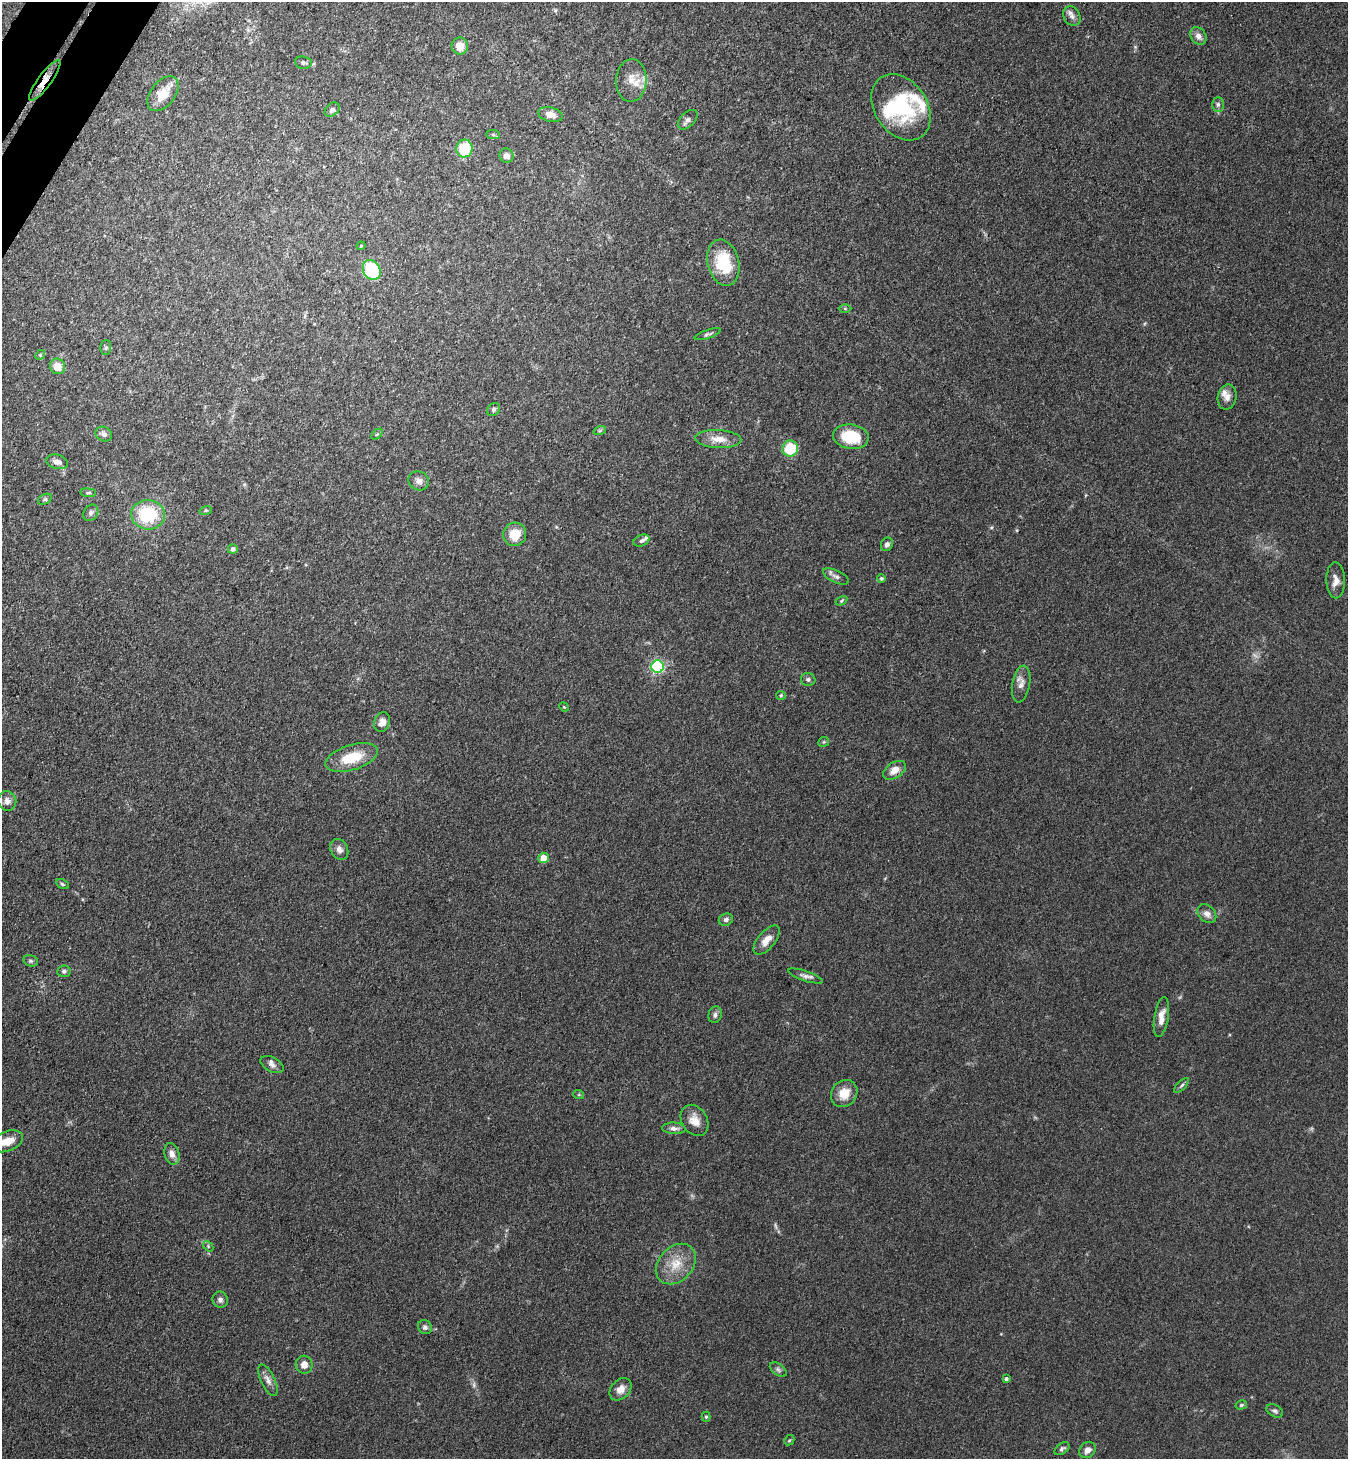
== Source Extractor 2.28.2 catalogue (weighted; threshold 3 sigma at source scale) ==
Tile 11 of 4 x 4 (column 3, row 3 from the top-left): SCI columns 2893-4238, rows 1493-2949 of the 5924 x 5902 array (HDU 1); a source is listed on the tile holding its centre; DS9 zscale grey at full resolution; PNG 1350 x 1461 px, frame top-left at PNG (2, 2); each listed source drawn as its Kron ellipse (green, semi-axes under 4 px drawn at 4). Shown black and unused: <1% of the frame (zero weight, under 3 of 4 exposures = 5% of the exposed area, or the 3 px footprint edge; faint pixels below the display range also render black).
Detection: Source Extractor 2.28.2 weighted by HDU 2 'WHT'; one run over the whole footprint, this tile lists its part. Background 0.18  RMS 0.0084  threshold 0.038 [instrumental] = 3 sigma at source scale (4.5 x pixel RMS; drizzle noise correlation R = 1.50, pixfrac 1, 0.05/0.05 arcsec/px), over >= 5 px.
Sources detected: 98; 4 too faint to see at this stretch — neither listed nor drawn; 4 inside a brighter listed object's ellipse — not listed separately; the other 90 listed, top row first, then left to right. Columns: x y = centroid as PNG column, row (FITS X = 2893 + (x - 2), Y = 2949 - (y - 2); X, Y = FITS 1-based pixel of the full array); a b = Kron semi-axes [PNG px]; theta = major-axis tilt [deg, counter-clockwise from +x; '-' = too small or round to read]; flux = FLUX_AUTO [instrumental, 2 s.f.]
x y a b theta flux
1072 16 10 8 -62 4
1198 36 9 7 -54 5.4
460 46 8 8 - 11
303 63 8 6 -7 2.4
631 80 21 15 87 14
45 81 25 6 54 8.6
163 94 20 12 53 14
1218 104 7 6 - 2.3
901 107 36 26 -56 67
332 110 8 6 40 2.5
550 115 12 7 -13 6.5
688 120 12 7 45 3.7
493 135 7 4 -1 1.2
464 148 9 8 - 33
506 156 7 6 - 4.4
361 246 4 3 - 0.92
723 263 23 15 -75 36
372 270 10 8 -60 56
845 308 6 4 -1 0.97
708 334 14 4 19 2.1
106 348 7 5 88 1.6
40 355 5 4 - 1.1
57 366 8 7 - 11
1227 397 13 9 78 5.6
494 409 7 5 47 2.1
600 430 6 4 20 1.2
104 434 8 7 - 3.6
377 434 6 4 44 1
851 437 18 12 -7 33
718 439 23 9 -3 11
790 448 8 8 - 30
57 462 11 7 -14 5
419 481 10 9 - 4.6
88 493 8 4 -7 1.6
45 499 7 5 28 1.7
206 510 6 4 17 1.1
91 513 9 6 54 2.7
148 515 17 15 -5 48
515 534 12 11 - 17
642 541 8 5 21 2.1
887 544 7 6 - 3
233 549 5 4 - 2.8
836 576 14 6 -24 3.4
881 578 4 4 - 1.2
1336 580 18 9 -89 6.9
841 601 6 4 33 1.1
658 667 6 6 - 120
808 679 7 6 - 2.2
1021 684 19 8 80 6.3
781 695 5 4 - 0.95
564 707 5 4 - 0.87
382 722 10 7 67 6.4
824 742 5 5 - 1.2
352 758 27 12 17 27
894 770 12 8 32 7.7
7 801 10 9 - 4.8
339 849 11 8 -62 4.3
543 858 5 5 - 12
62 884 7 4 -28 1.4
1207 914 10 8 -45 5.1
726 920 7 5 23 2.6
767 940 17 8 50 8.7
31 961 7 5 -15 1.9
64 971 7 5 6 2.3
805 976 18 5 -18 3.7
715 1015 8 6 76 2.6
1161 1017 20 7 81 8.6
272 1065 12 7 -28 4.1
1182 1085 9 4 45 1.7
844 1094 14 12 49 14
579 1095 5 3 - 0.86
695 1120 17 12 -57 10
674 1128 12 6 -3 3.7
7 1141 16 10 23 11
172 1154 11 7 -74 5.5
208 1246 6 4 -49 1.2
676 1264 23 17 46 19
220 1300 8 7 - 2.9
425 1327 7 6 - 2.9
304 1365 9 8 - 7.1
778 1370 9 5 -38 2.2
1006 1379 4 4 - 1.6
268 1380 17 7 -65 5.4
621 1389 13 9 47 7.3
1241 1405 6 4 16 1.3
1275 1411 9 5 -29 2.1
706 1417 5 4 - 1.3
789 1440 6 4 43 1.1
1062 1449 8 5 36 2.2
1087 1450 9 7 45 5.6
Overlapping masked pixels (flux is a lower limit): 1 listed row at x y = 45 81
Isophote crosses this tile's border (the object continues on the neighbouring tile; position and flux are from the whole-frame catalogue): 1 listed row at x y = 7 1141